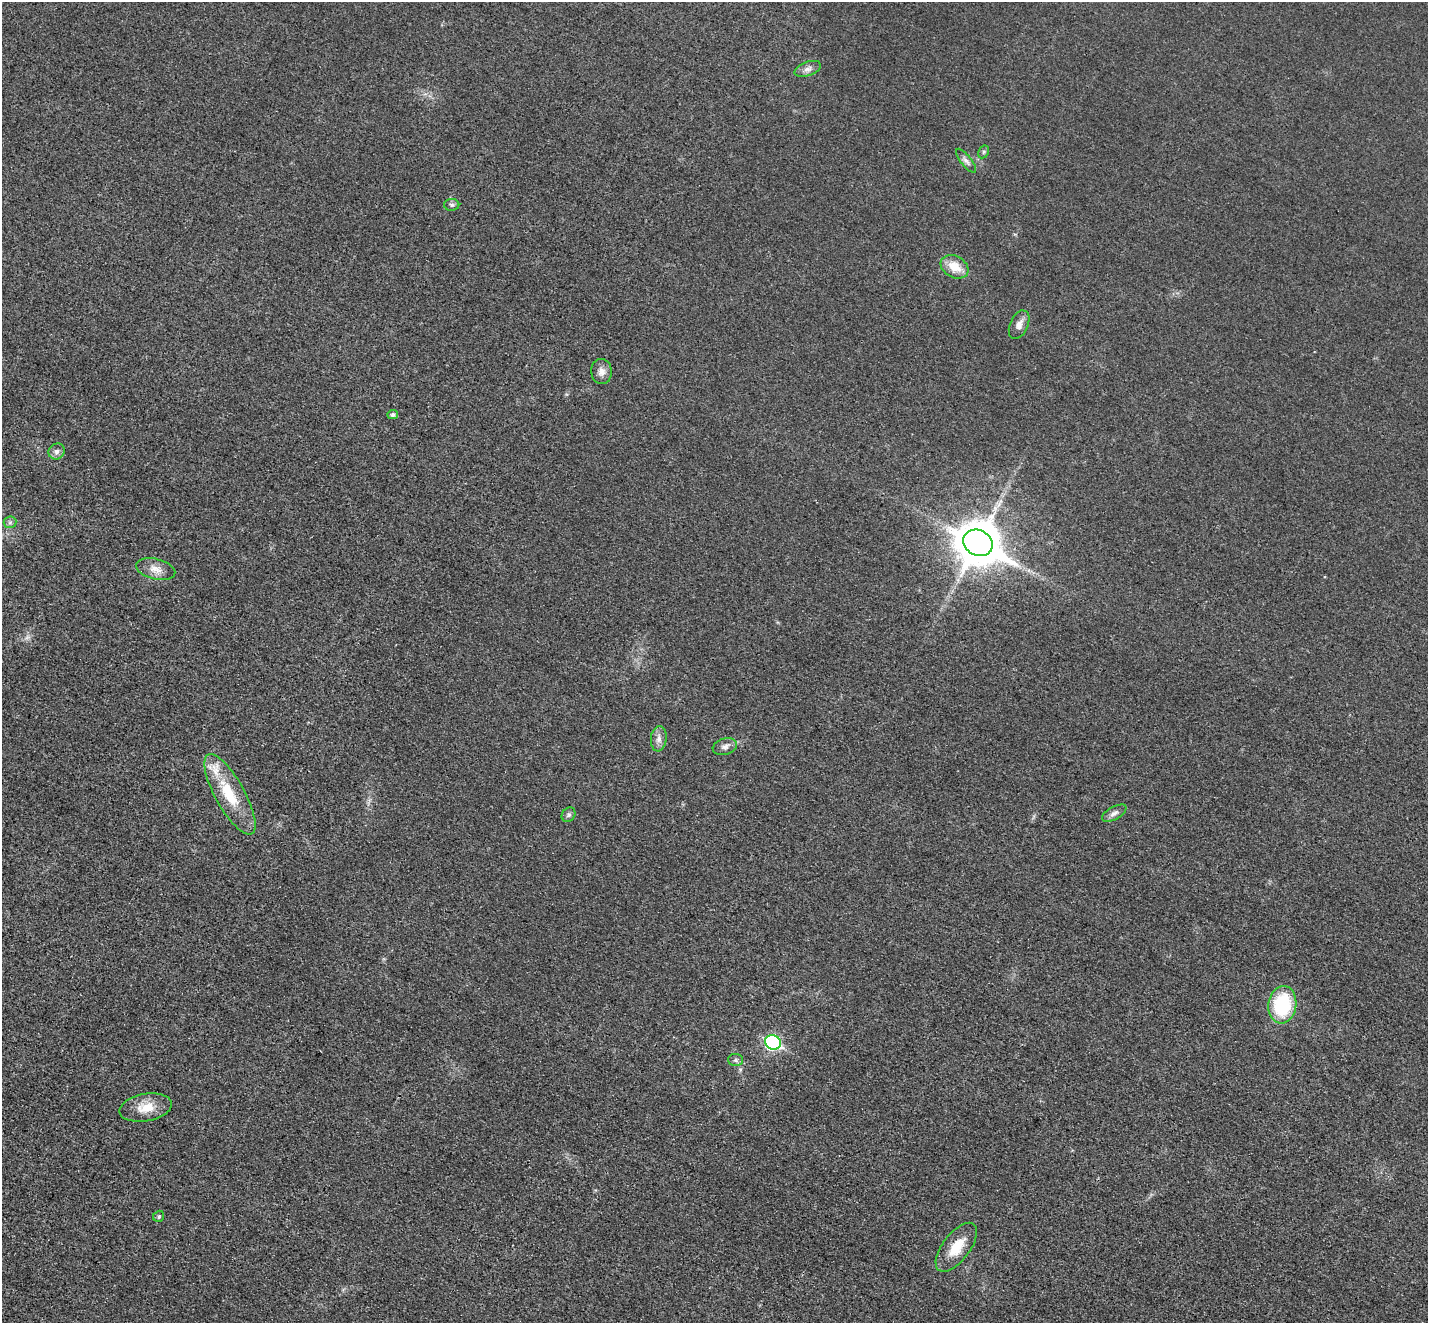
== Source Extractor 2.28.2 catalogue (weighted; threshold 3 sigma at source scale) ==
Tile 7 of 4 x 4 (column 3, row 2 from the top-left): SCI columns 2869-4294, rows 2942-4262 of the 5735 x 5745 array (HDU 1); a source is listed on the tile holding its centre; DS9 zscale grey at full resolution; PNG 1430 x 1325 px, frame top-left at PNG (2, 2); each listed source drawn as its Kron ellipse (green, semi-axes under 4 px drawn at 4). Shown black and unused: <1% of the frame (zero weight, under 3 of 4 exposures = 2% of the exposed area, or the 3 px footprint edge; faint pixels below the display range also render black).
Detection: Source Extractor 2.28.2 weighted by HDU 2 'WHT'; one run over the whole footprint, this tile lists its part. Background 0.0182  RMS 0.0051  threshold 0.023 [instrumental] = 3 sigma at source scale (4.5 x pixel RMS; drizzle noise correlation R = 1.50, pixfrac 1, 0.05/0.05 arcsec/px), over >= 5 px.
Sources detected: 25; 2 inside a brighter listed object's ellipse — not listed separately; the other 23 listed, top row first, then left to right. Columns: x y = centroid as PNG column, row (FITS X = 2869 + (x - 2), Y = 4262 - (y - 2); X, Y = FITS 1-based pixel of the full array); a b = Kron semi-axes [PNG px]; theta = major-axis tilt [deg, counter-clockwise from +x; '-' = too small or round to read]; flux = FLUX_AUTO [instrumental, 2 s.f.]
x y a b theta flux
808 69 14 7 19 2.6
984 152 7 5 61 0.88
966 161 15 5 -51 2.1
452 205 8 6 -1 1.1
954 267 14 10 -30 8.5
1019 325 15 9 66 3.6
601 371 12 10 -88 3.3
393 414 5 5 - 1.6
56 451 8 7 - 2
10 522 6 6 - 1.1
978 543 15 12 -28 1800
156 569 20 10 -13 5.2
659 739 13 8 83 2.8
725 747 12 8 16 2.5
230 794 45 14 -61 19
1114 813 13 6 29 2.3
569 815 8 6 51 1.2
1282 1005 19 14 82 34
773 1042 8 7 - 87
736 1060 7 6 - 1.3
146 1108 26 13 10 9.4
159 1216 6 5 - 0.98
956 1247 29 13 53 12